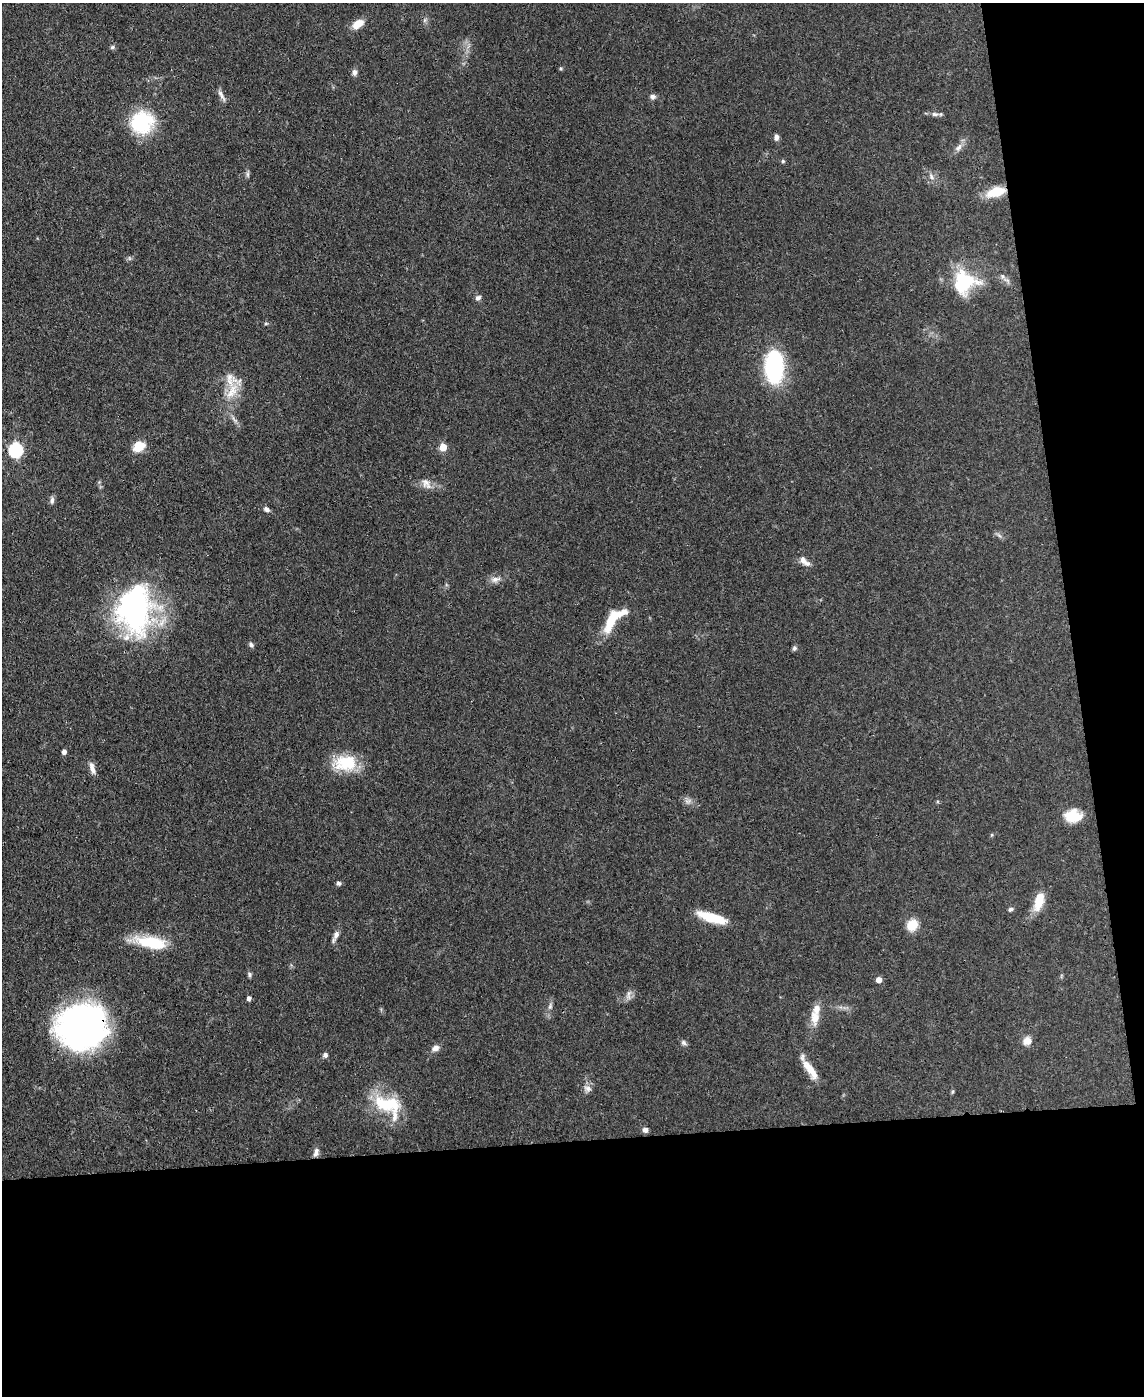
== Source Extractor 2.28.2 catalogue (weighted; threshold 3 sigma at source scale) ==
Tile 12 of 4 x 3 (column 4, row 3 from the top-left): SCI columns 3499-4640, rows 203-1596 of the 4717 x 4694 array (HDU 1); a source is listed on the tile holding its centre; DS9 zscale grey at full resolution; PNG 1146 x 1398 px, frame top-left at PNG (2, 3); no overlay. Shown black and unused: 24% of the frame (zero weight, under 3 of 4 exposures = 9% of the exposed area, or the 3 px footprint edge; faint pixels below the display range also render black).
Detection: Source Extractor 2.28.2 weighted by HDU 2 'WHT'; one run over the whole footprint, this tile lists its part. Background 0.081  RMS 0.0043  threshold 0.0196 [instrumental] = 3 sigma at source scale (4.5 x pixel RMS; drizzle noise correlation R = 1.50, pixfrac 1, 0.05/0.05 arcsec/px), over >= 5 px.
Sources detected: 67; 5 inside a brighter listed object's ellipse — not listed separately; the other 62 listed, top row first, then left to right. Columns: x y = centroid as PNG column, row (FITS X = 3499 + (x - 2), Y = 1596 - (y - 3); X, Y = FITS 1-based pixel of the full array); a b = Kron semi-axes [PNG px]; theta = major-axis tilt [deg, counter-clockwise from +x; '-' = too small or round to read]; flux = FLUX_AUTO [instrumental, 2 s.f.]
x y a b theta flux
358 24 14 8 32 5.3
112 47 6 5 - 0.74
354 72 9 6 -84 1.5
221 95 18 5 -59 1.9
653 96 9 6 0 1.4
935 114 10 6 -4 1.6
142 122 17 17 - 37
776 137 7 5 -90 1.6
959 147 12 7 56 2.3
783 161 5 4 - 0.76
248 174 9 4 -82 0.9
931 177 9 6 -62 1.5
996 192 20 10 16 11
129 258 6 4 -72 0.61
1002 276 7 6 - 1.2
964 282 24 23 - 28
478 298 7 6 - 1.5
266 323 6 4 1 0.56
774 366 23 12 -89 73
232 391 28 13 63 9.8
234 419 14 4 -52 1.6
139 446 12 9 34 7.8
443 447 5 5 - 9.4
16 450 7 6 - 72
426 483 16 10 -57 3.3
52 500 9 5 84 1.3
266 509 7 5 -40 1.5
803 560 14 8 -60 2.5
495 579 15 7 15 2.6
135 609 58 39 87 93
612 619 35 11 66 11
251 645 7 5 -44 1
794 648 7 6 - 0.85
64 751 5 4 - 1.8
345 763 29 19 1 16
92 768 15 6 -75 2.6
688 801 9 5 36 1.3
1073 816 18 13 4 9
338 883 6 5 - 1
1038 903 20 12 67 7.1
1011 909 6 5 - 0.93
712 917 35 10 -17 12
912 925 14 12 59 6.4
336 934 12 7 63 2.1
151 942 37 13 -11 19
249 974 7 6 - 0.92
879 980 5 5 - 3
628 995 15 6 80 1.8
249 998 5 4 - 1.5
550 1006 9 5 82 1.3
815 1017 23 11 -88 5.6
82 1026 46 42 12 140
1027 1041 11 10 - 3
684 1043 8 6 -37 1.1
435 1048 9 8 - 2.3
325 1055 6 6 - 1.2
810 1070 27 8 -54 6.8
587 1088 10 9 - 2
952 1092 6 4 72 0.55
388 1105 38 22 -30 23
645 1130 6 6 - 1.5
316 1152 12 6 73 2
Overlapping masked pixels (flux is a lower limit): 2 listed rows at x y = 996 192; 82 1026